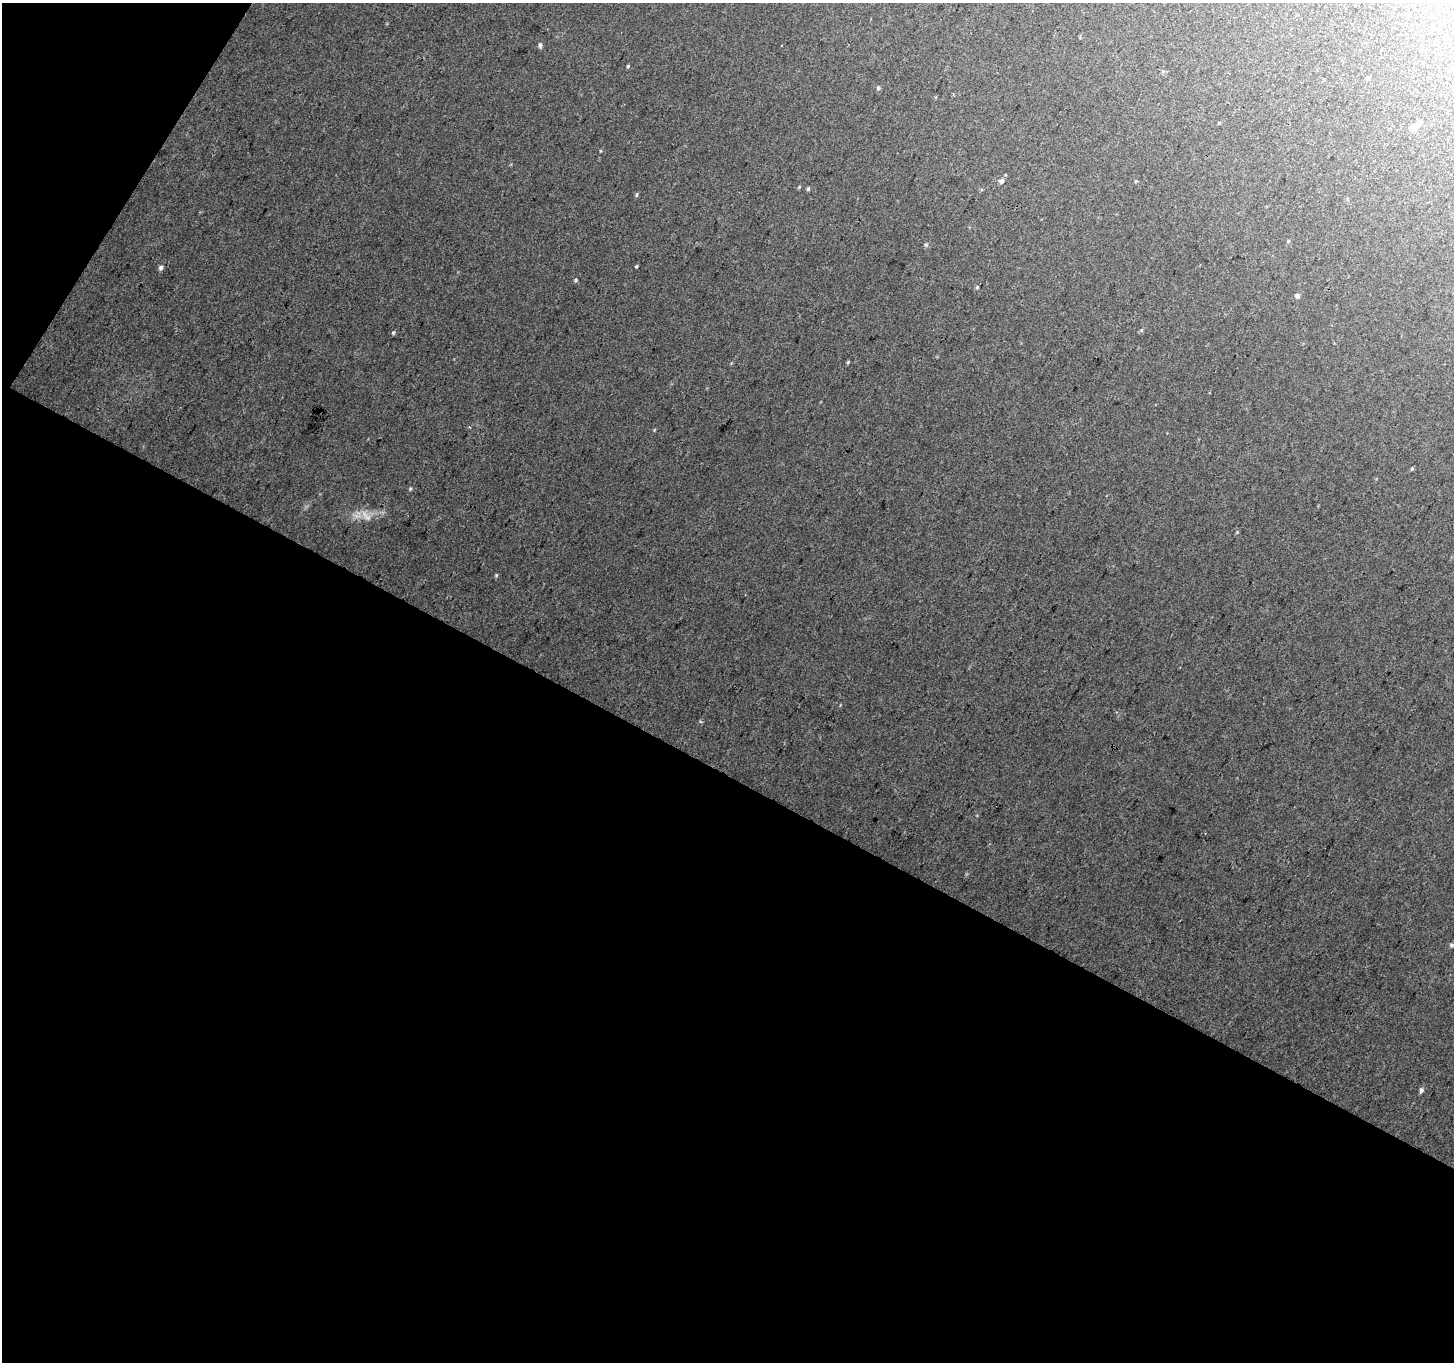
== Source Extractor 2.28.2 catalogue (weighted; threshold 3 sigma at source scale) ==
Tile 3 of 2 x 2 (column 1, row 2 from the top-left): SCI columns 2-1453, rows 121-1480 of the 2905 x 2942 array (HDU 1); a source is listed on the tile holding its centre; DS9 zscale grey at full resolution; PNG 1456 x 1364 px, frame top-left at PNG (2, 3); no overlay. Shown black and unused: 46% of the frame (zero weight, under 3 of 4 exposures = <1% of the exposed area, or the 3 px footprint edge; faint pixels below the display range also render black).
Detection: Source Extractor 2.28.2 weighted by HDU 2 'WHT'; one run over the whole footprint, this tile lists its part. Background 0.0295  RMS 0.0081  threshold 0.0365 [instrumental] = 3 sigma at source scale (4.5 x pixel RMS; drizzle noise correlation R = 1.50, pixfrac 1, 0.0396/0.0396 arcsec/px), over >= 5 px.
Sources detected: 26; all 26 listed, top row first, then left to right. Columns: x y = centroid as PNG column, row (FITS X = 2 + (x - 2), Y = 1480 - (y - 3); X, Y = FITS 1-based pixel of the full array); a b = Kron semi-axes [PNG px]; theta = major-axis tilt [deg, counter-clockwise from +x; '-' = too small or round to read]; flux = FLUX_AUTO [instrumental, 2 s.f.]
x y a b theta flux
540 45 6 5 - 2
628 66 5 4 - 0.85
1368 78 5 4 - 0.91
878 88 5 4 - 1.2
1219 123 5 4 - 0.69
1414 127 5 5 - 13
1001 181 6 6 - 2.7
1136 181 5 3 - 0.71
808 189 5 4 - 1.2
637 195 6 3 81 0.99
926 245 5 5 - 1.2
636 266 4 3 - 0.79
161 268 6 5 - 2.2
576 280 5 4 - 1.1
977 287 4 4 - 1.1
1297 296 6 5 - 2
1141 330 5 4 - 0.95
393 333 5 4 - 1
848 362 5 4 - 0.82
1412 469 5 4 - 1
410 489 5 4 - 0.98
366 516 19 9 -51 7.6
1237 532 4 4 - 0.76
496 575 5 4 - 0.89
1451 945 6 4 14 1.4
1421 1090 6 5 - 2.1